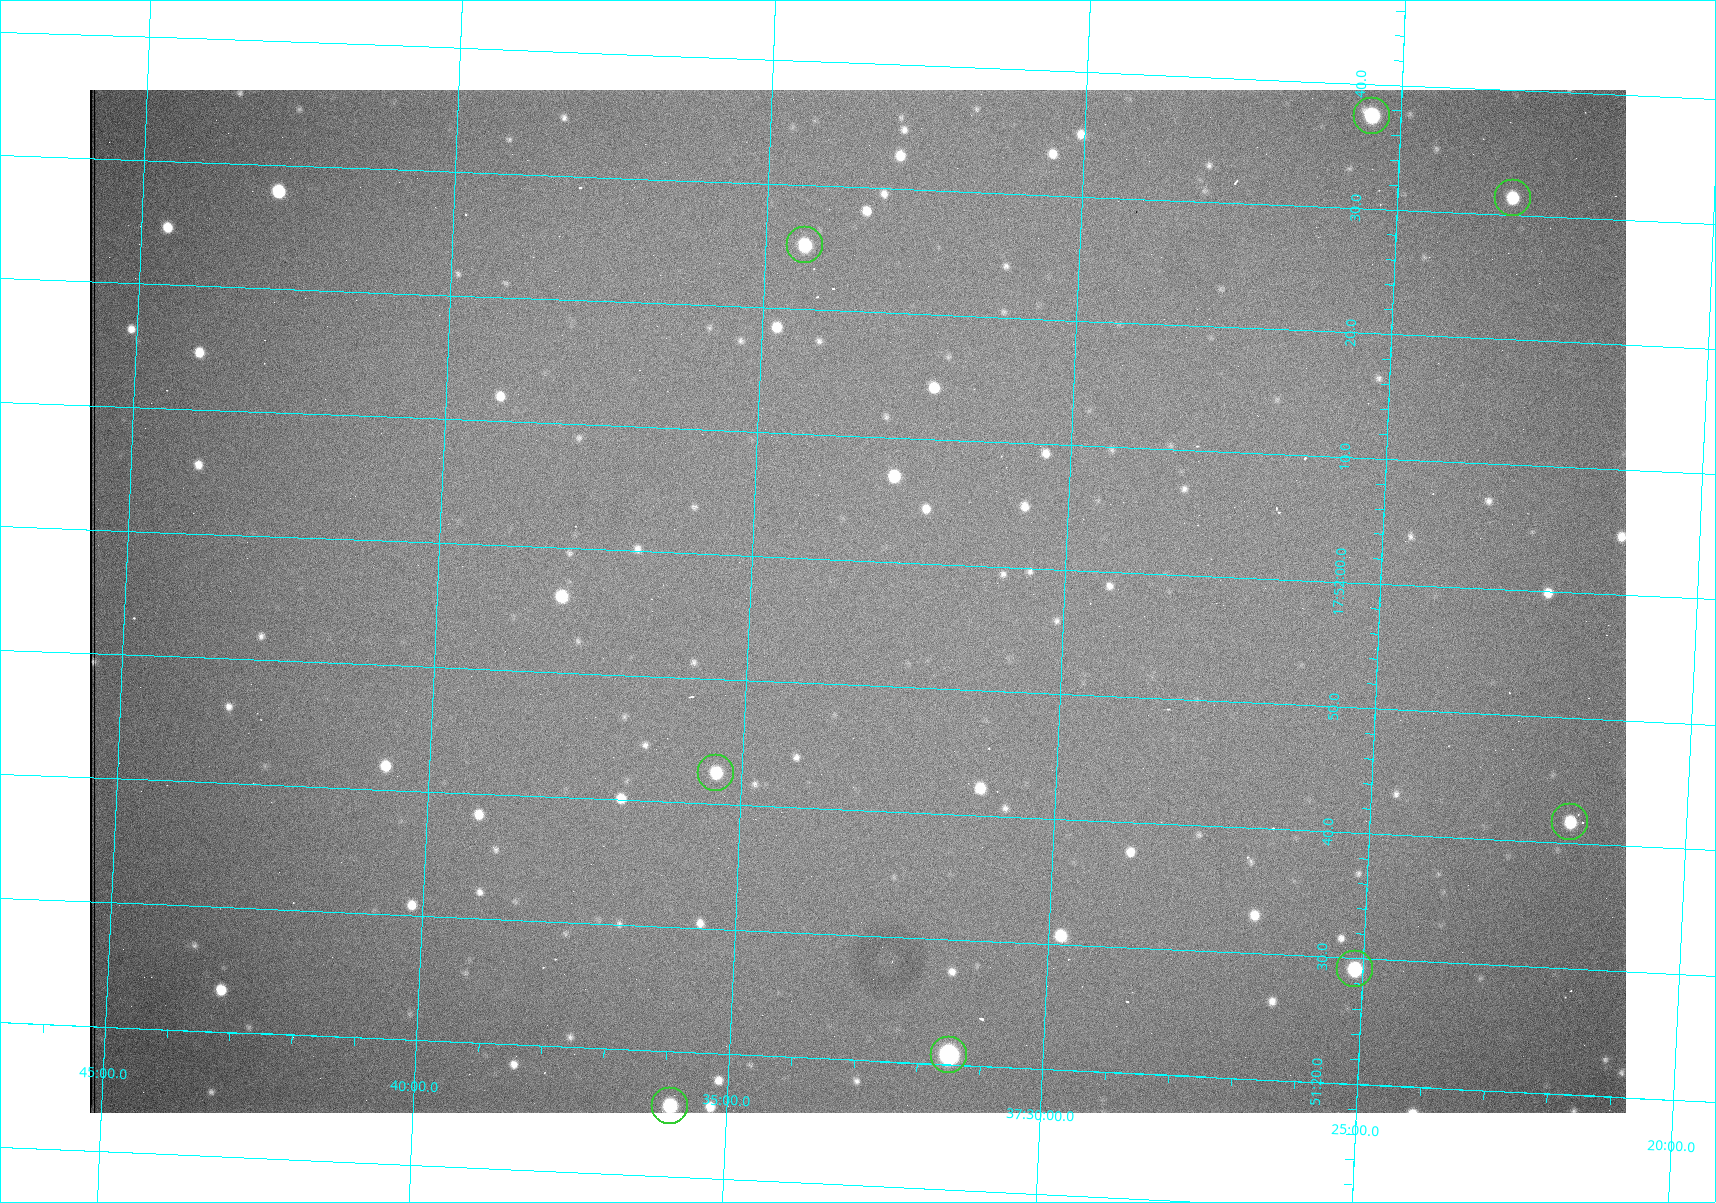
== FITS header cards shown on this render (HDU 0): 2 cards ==
NAXIS1  =                 1536 /fastest changing axis
NAXIS2  =                 1023 /next to fastest changing axis

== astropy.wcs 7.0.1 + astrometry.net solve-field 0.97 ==
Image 1536 x 1023 px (HDU 0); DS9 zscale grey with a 90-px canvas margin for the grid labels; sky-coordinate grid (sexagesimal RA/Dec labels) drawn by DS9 from the SOLVED WCS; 8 Tycho-2 reference stars matched to detected sources circled (green)
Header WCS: RA---TAN/DEC--TAN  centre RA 17:51:57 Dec +37:33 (267.99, +37.55 deg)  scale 0.958 arcsec/px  FOV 24.5' x 16.3'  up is +87 deg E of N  parity flipped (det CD > 0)
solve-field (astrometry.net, Tycho-2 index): VERIFIED the header's WCS against the Tycho-2 star catalogue (8 matches, 0 conflicts) and refined it, rather than solving blind
Solved WCS: RA---TAN-SIP/DEC--TAN-SIP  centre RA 17:51:57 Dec +37:33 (267.99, +37.55 deg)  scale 0.956 arcsec/px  FOV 24.5' x 16.3'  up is +87 deg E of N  parity flipped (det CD > 0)
The solver's refit moves the header's centre by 0.71 arcsec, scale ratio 0.998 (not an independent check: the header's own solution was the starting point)
Tycho-2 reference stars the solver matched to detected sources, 8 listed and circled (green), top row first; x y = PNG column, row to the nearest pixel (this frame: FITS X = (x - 90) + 1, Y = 1023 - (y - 90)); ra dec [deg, ICRS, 3 dp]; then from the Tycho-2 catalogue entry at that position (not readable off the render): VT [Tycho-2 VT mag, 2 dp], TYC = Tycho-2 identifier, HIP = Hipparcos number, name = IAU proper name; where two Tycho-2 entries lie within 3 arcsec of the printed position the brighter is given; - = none
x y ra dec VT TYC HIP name
1372 116 268.156 +37.424 11.25 2620-712-1 - -
1513 198 268.131 +37.386 12.62 2620-526-1 - -
805 245 268.105 +37.573 11.82 3089-995-1 - -
716 773 267.927 +37.590 11.84 3089-1137-1 - -
1570 822 267.924 +37.364 11.94 2620-391-1 - -
1355 969 267.871 +37.419 11.35 2620-812-1 - -
949 1055 267.836 +37.525 9.96 3089-889-1 - -
670 1106 267.815 +37.598 11.54 3089-1081-1 - -